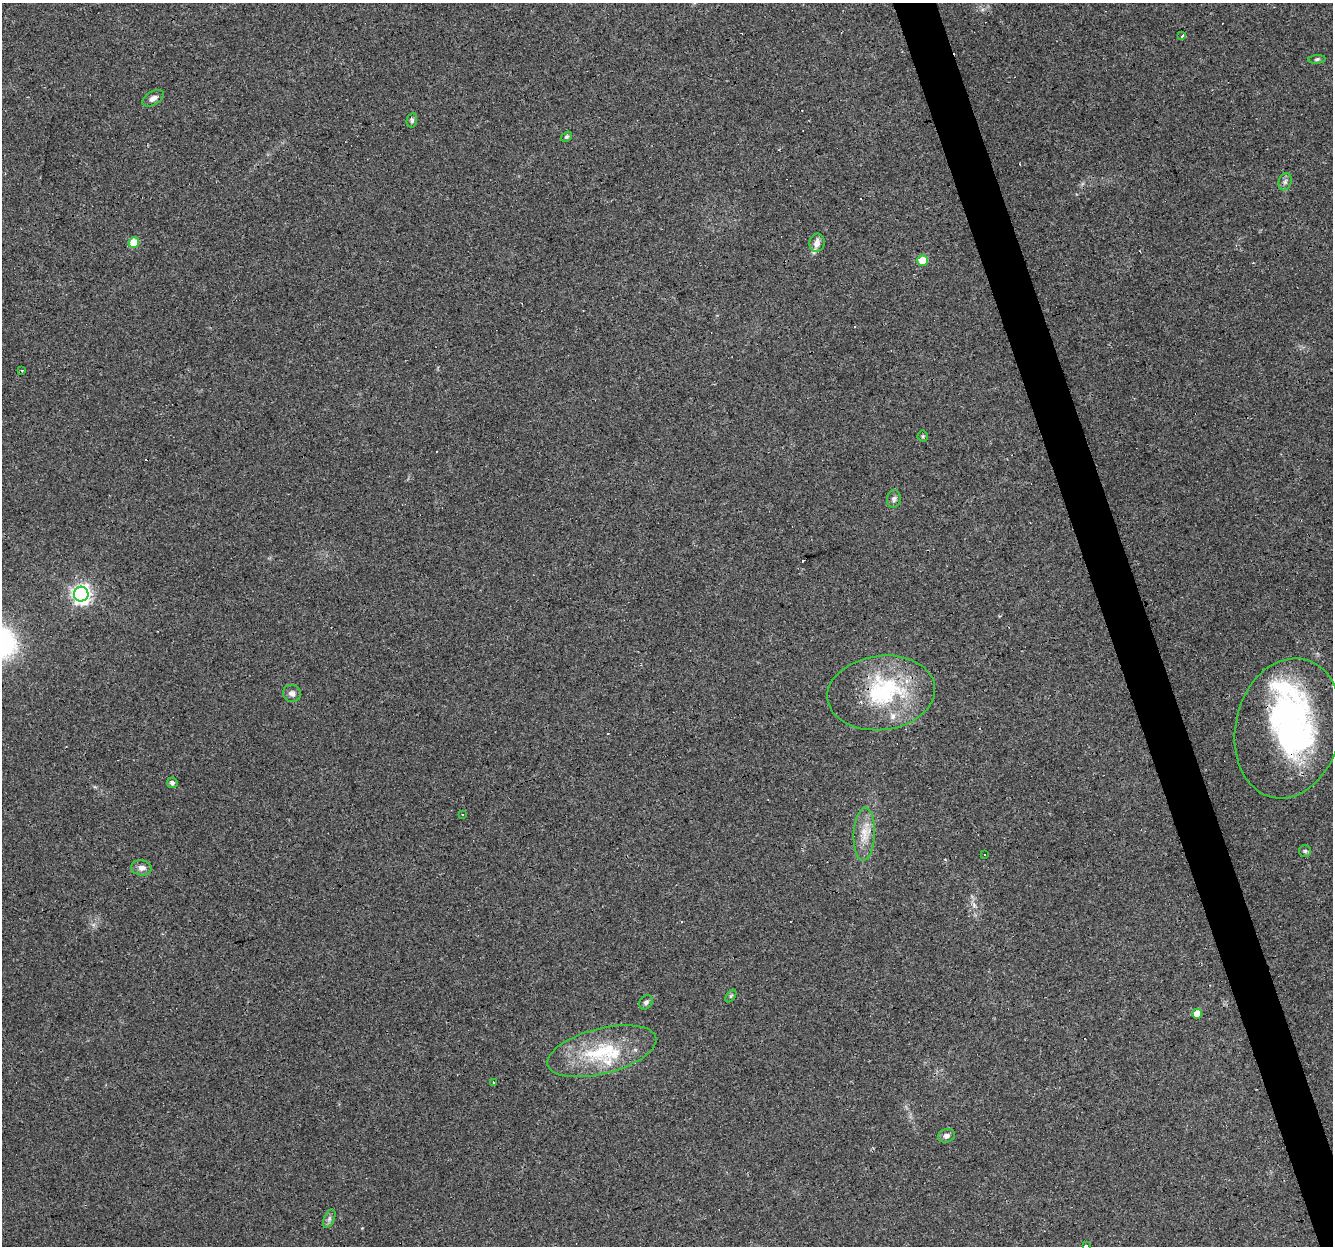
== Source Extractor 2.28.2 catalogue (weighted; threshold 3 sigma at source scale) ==
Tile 6 of 4 x 4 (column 2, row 2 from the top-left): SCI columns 1333-2663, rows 2547-3790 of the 5326 x 5145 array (HDU 1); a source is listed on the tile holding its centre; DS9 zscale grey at full resolution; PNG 1335 x 1248 px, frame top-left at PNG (2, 3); each listed source drawn as its Kron ellipse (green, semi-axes under 4 px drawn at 4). Shown black and unused: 3% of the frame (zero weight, under 3 of 4 exposures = <1% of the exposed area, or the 3 px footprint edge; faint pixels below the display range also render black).
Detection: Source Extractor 2.28.2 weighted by HDU 2 'WHT'; one run over the whole footprint, this tile lists its part. Background 0.0777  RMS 0.0052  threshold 0.0233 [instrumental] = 3 sigma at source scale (4.5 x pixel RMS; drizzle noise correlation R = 1.50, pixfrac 1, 0.0396/0.0396 arcsec/px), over >= 5 px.
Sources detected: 48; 1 inside a brighter object's white glare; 10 cosmic-ray / hot-pixel residue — neither listed nor drawn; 7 inside a brighter listed object's ellipse — not listed separately; the other 30 listed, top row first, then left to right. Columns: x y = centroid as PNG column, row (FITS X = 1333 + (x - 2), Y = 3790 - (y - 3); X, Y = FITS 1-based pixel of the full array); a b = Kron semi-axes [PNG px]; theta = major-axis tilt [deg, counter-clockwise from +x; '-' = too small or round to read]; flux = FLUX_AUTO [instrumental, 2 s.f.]
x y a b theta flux
1182 36 3 3 - 17
1317 59 8 3 5 0.82
153 98 12 6 30 2.7
412 120 7 5 77 1.1
567 137 6 4 37 1
1285 182 9 6 75 1.6
134 243 5 5 - 16
817 243 9 7 79 3.1
923 261 5 5 - 17
22 371 3 2 - 0.51
923 436 5 5 - 0.68
894 499 9 7 84 1.6
81 594 7 7 - 230
292 693 9 8 - 2.1
881 693 54 37 7 55
1288 728 71 52 76 130
172 783 5 5 - 1.3
462 814 3 2 - 1.8
864 834 26 10 87 8.5
1305 851 6 6 - 0.92
985 855 3 3 - 2.9
141 868 10 7 -5 2.8
731 996 7 4 53 0.72
646 1002 8 6 52 1.4
1197 1014 5 5 - 7.2
602 1051 56 22 14 34
493 1082 3 3 - 1.3
946 1136 8 6 18 1.9
329 1219 9 5 64 1.5
1086 1246 3 3 - 3.7
Overlapping masked pixels (flux is a lower limit): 1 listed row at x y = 1288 728
Isophote crosses this tile's border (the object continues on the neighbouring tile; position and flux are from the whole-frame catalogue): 1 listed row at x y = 1086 1246